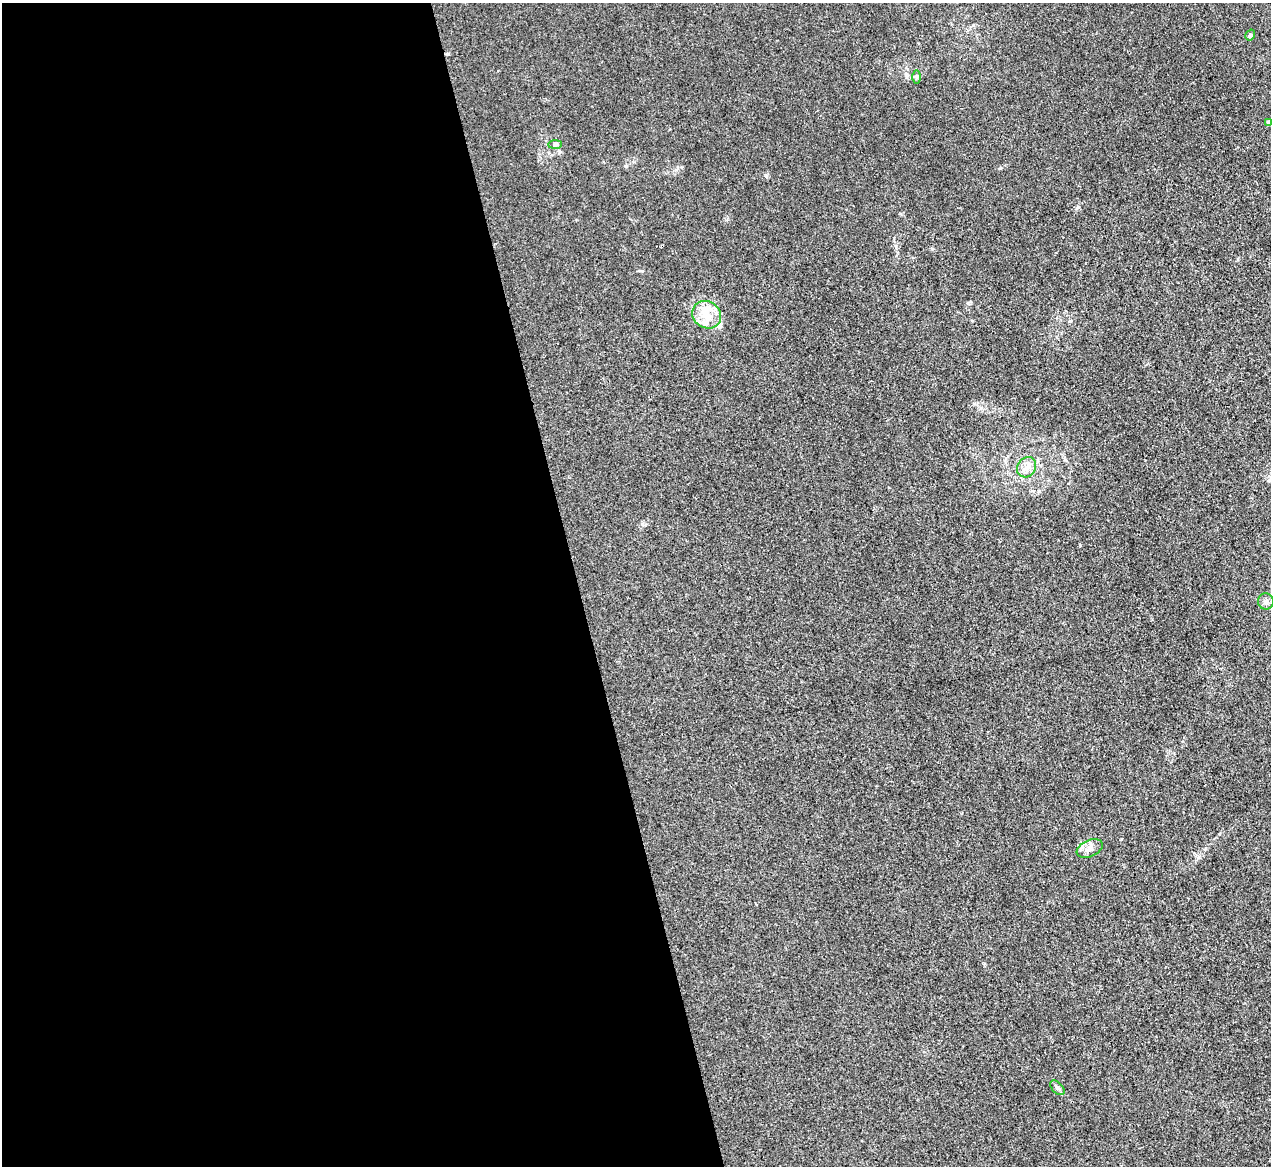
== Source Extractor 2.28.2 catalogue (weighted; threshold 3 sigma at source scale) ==
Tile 9 of 4 x 4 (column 1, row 3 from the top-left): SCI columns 1-1269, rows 1306-2469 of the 5075 x 5060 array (HDU 1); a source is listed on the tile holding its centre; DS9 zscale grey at full resolution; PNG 1273 x 1168 px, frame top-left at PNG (2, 3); each listed source drawn as its Kron ellipse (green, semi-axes under 4 px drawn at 4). Shown black and unused: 45% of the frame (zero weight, under 3 of 4 exposures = <1% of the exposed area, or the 3 px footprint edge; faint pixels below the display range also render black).
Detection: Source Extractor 2.28.2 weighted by HDU 2 'WHT'; one run over the whole footprint, this tile lists its part. Background 0.0195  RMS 0.0047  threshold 0.021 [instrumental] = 3 sigma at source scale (4.5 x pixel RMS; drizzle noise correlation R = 1.50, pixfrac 1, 0.05/0.05 arcsec/px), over >= 5 px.
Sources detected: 11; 2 inside a brighter listed object's ellipse — not listed separately; the other 9 listed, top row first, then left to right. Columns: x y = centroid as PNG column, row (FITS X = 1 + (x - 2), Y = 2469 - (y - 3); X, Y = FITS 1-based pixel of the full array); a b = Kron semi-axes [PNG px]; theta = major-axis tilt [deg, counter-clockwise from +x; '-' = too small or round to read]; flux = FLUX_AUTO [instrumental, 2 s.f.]
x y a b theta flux
1250 35 6 4 56 0.94
916 77 6 4 90 0.76
1269 123 4 4 - 2.7
555 145 7 4 1 0.87
707 315 15 13 -34 7.9
1027 467 10 9 - 3.3
1266 601 8 8 - 1.7
1090 848 14 8 25 3.3
1057 1088 9 5 -45 1
Isophote crosses this tile's border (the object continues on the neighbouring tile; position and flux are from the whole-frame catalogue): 1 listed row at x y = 1269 123